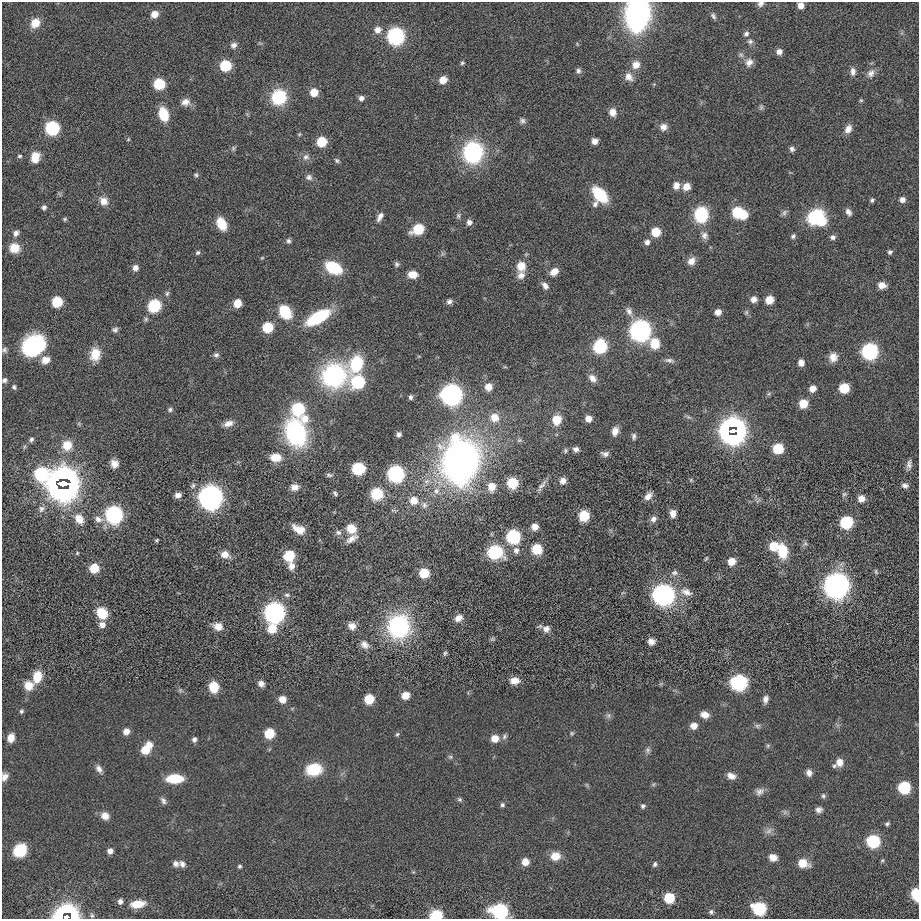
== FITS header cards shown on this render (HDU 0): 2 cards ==
NAXIS1  =                  917 / length of data axis 1
NAXIS2  =                  917 / length of data axis 2

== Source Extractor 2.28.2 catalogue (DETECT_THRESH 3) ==
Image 917 x 917 px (HDU 0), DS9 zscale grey, 1 PNG px = 1 image px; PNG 921 x 921 px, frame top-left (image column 1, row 917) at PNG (2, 2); no overlay
Background 2.09e-04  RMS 0.01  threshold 0.0307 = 3 sigma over >= 5 px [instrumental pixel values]
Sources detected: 295; all 295 listed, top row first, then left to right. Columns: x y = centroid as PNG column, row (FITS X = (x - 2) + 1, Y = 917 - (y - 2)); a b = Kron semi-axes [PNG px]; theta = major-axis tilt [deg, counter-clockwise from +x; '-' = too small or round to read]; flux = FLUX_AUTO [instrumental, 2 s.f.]
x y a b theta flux
760 4 8 6 25 2.1
801 5 5 5 - 5.8
154 14 6 6 - 8.3
637 14 18 12 82 390
713 16 8 5 -57 1.7
35 23 11 9 53 10
377 30 8 7 - 5
746 34 7 6 - 2
396 36 8 8 - 260
750 41 8 7 - 2
234 45 8 7 - 2.9
779 52 6 6 - 4.1
741 55 6 6 - 1.8
749 62 10 9 - 4.7
462 63 5 4 - 1
636 65 10 10 - 6.1
226 66 7 6 - 43
578 71 8 7 - 1.9
853 71 10 6 -89 3.3
871 73 12 9 58 4.2
629 77 11 9 -52 5.1
443 80 6 6 - 9.9
159 84 9 9 - 19
314 92 6 6 - 13
279 97 13 12 - 38
361 98 6 6 - 2.8
861 100 5 5 - 0.81
185 102 11 9 16 4.9
761 107 7 6 - 1.4
613 112 9 7 -77 5.4
163 114 12 8 -75 19
522 121 8 7 - 2
663 127 9 9 - 4
52 128 7 7 - 100
848 129 11 7 58 4.6
299 134 5 4 - 0.79
128 139 5 4 - 0.72
595 141 5 5 - 5.3
322 142 7 6 - 29
233 148 7 5 71 1.3
792 149 7 6 - 1.9
473 152 17 16 - 80
19 156 6 4 3 1.1
306 157 9 9 - 3.2
35 158 11 8 81 11
337 160 7 5 -51 1.3
196 175 6 6 - 1.3
309 177 9 8 - 2.6
676 186 9 8 - 4.4
686 186 7 7 - 7.3
600 195 14 9 -46 33
872 200 5 4 - 1.4
902 200 6 6 - 3.6
103 201 11 10 - 6
595 204 8 6 57 2.5
44 207 6 5 - 1.8
737 212 7 7 - 45
784 212 9 6 53 1.8
848 212 9 6 -56 2.9
701 215 12 11 - 40
744 215 6 6 - 14
458 216 8 6 -89 1.6
380 217 12 6 62 3.8
816 217 14 11 36 44
65 219 6 4 22 0.98
469 222 7 6 - 3.1
822 222 10 8 42 10
221 224 11 8 -63 16
418 229 8 6 27 36
656 232 6 6 - 19
16 233 8 6 65 2.7
704 235 10 8 -68 3.3
793 236 7 5 53 1.5
833 237 6 6 - 2.2
288 241 7 6 - 1.6
647 242 6 6 - 3
14 248 11 10 - 9.7
198 252 6 5 - 1.3
890 252 5 5 - 1.5
262 258 5 3 - 0.68
691 261 10 8 46 5.2
397 264 6 6 - 1.5
521 266 11 9 -81 9.8
135 268 6 6 - 4.2
333 268 12 8 -28 40
554 272 9 7 35 6.1
412 274 8 7 - 8.9
521 275 10 9 - 4.2
882 285 9 7 -12 5.7
545 286 10 7 -52 3.3
167 293 7 5 73 1.6
754 299 7 7 - 4.1
769 300 6 6 - 13
449 301 7 6 - 2.2
57 302 7 6 - 31
237 303 6 6 - 13
154 306 11 10 - 26
629 311 15 8 -58 3.7
285 312 11 9 -54 29
718 312 6 5 - 5.9
746 312 7 5 70 1.3
318 317 25 11 30 41
146 319 6 6 - 1.3
267 327 7 6 - 31
115 330 7 6 - 1.9
640 331 8 8 - 490
655 344 10 9 - 16
33 346 20 16 34 81
600 347 11 10 - 33
5 350 7 6 - 1.7
870 351 8 8 - 180
95 354 14 11 84 13
216 355 7 7 - 2
833 357 11 10 - 5.8
45 360 11 9 24 6.4
669 360 13 6 -4 2.6
801 363 7 6 - 4.6
356 364 16 11 68 33
334 376 18 17 - 110
592 378 11 7 -46 4.4
4 380 6 5 - 1.9
358 382 8 7 - 72
14 387 6 5 - 1.3
488 387 9 9 - 5.4
844 388 7 6 - 27
812 389 6 6 - 6.5
451 394 8 8 - 500
769 394 7 4 45 1.2
411 397 5 4 - 1.8
803 403 6 6 - 17
170 409 6 6 - 1.6
298 409 8 7 - 72
494 417 10 10 - 9
305 418 9 9 - 7.2
588 419 6 6 - 6.1
556 420 9 8 - 14
228 424 12 7 20 4.8
615 431 9 7 78 5
733 431 14 11 8 410
296 433 22 16 -72 100
399 434 5 4 - 2.1
732 435 13 6 -5 88
634 436 8 5 -87 1.8
31 439 6 5 - 1.4
67 445 11 10 - 11
778 448 7 6 - 33
576 449 6 6 - 2.7
565 450 6 5 - 1.3
605 454 9 6 -8 2.5
276 457 10 8 -6 12
460 462 40 32 83 330
114 464 10 9 - 5
909 465 13 6 82 3
358 469 8 7 - 66
41 474 25 15 -16 100
396 474 8 8 - 180
329 475 9 5 -5 1.4
63 477 23 10 1 98
691 480 6 5 - 0.89
563 481 7 7 - 4.1
63 483 10 5 -2 440
512 483 9 8 - 18
542 485 17 6 49 3.5
905 485 9 7 -15 2.5
193 486 8 6 70 1.8
294 487 9 8 - 4.6
492 487 11 9 88 7.4
63 490 24 14 2 150
436 491 10 9 - 4.3
335 493 6 4 -54 1.3
377 494 10 10 - 23
844 494 8 6 38 1.4
178 495 6 5 - 3.8
648 496 11 7 49 4.4
210 497 9 9 - 730
861 499 7 6 - 6.7
414 501 9 9 - 8.8
424 505 10 7 -83 3
41 509 10 7 52 2.7
673 513 7 6 - 4.9
114 515 8 8 - 230
584 516 8 8 - 17
79 519 11 9 -55 8.4
99 519 14 8 -16 4.8
653 519 9 8 - 3.1
846 522 7 7 - 65
535 527 8 7 - 4.9
299 529 14 8 -27 8.4
351 529 9 8 - 12
338 533 9 7 -16 2.3
513 537 8 7 - 93
352 539 16 8 34 4.7
157 540 5 4 - 0.87
805 543 6 6 - 1.4
773 546 7 7 - 18
537 549 10 9 - 15
516 550 9 8 - 3
782 551 13 9 -82 23
495 552 13 11 -10 38
77 553 5 4 - 0.8
225 554 11 8 -17 6.2
289 556 10 9 - 15
706 558 6 3 57 0.76
732 561 7 6 - 9.1
291 566 10 8 89 4.2
94 568 7 6 - 19
876 572 7 4 -72 1
424 573 6 6 - 24
674 573 9 7 -2 2.4
836 586 10 10 - 830
686 592 17 10 -22 6.1
287 595 8 5 -9 1.6
663 595 18 17 - 99
274 612 8 8 - 450
102 613 11 10 - 16
458 618 10 8 31 4.9
102 625 7 7 - 4.3
218 626 11 9 -20 6.7
352 626 9 8 - 4.4
399 627 20 18 -86 91
272 628 9 8 - 15
546 629 10 9 - 4.4
492 639 7 5 20 1.2
651 641 7 6 - 3.9
364 645 11 8 -42 4
445 653 7 5 72 1.2
37 677 11 8 75 15
515 681 9 7 -2 7.3
739 683 13 12 - 39
261 684 7 6 - 3.6
29 686 10 10 - 9.3
214 687 9 7 -87 19
180 690 6 5 - 1.3
405 695 6 6 - 11
282 699 7 7 - 5.6
369 699 6 6 - 26
765 699 9 6 80 3.1
21 711 6 6 - 1.3
608 715 8 6 90 1.9
705 715 9 7 -14 5.8
694 726 6 6 - 6.7
757 726 8 6 0 1.6
126 731 7 7 - 4.2
269 733 6 6 - 29
572 733 6 5 - 1.1
397 734 6 5 - 1.1
504 737 8 7 - 1.9
11 738 8 6 75 7.3
495 738 6 6 - 10
194 739 6 5 - 2.4
768 746 6 5 - 1.1
146 749 12 7 55 19
648 750 8 7 - 2
450 757 6 5 - 1.2
840 762 9 8 - 5.5
834 766 6 4 40 1
99 769 10 7 -55 3.4
314 769 13 10 9 28
809 773 8 7 - 3.4
731 776 10 7 -22 4.4
4 777 10 7 67 3.9
175 779 14 7 1 24
904 787 7 7 - 63
759 791 12 9 29 3.4
823 796 6 6 - 1.4
460 799 6 6 - 1.3
163 801 11 6 -61 2.4
502 805 6 5 - 1.4
643 806 6 6 - 1.6
819 810 8 7 - 2.7
785 812 7 4 -90 1.4
105 816 9 8 - 5.7
887 824 6 5 - 1.3
769 831 11 6 45 2.9
873 841 7 7 - 78
20 850 12 11 - 23
110 851 5 5 - 4
555 856 11 9 10 9
773 857 8 6 -18 6.7
525 862 6 6 - 8.8
803 863 8 6 -16 15
176 864 7 6 - 2.8
182 864 9 7 -49 2.9
655 864 7 5 75 1.7
240 866 5 5 - 1.2
916 895 11 7 -80 15
669 898 6 6 - 38
120 901 5 5 - 3
138 904 13 7 8 14
759 909 7 7 - 99
500 911 8 7 - 180
711 912 6 6 - 1.6
436 915 13 9 6 12
66 916 12 9 7 250
92 916 7 5 -73 1.4
At the frame edge (FLAGS 8, measured only in part): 9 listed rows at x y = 760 4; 801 5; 637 14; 4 380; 4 777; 916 895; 500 911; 436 915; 66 916